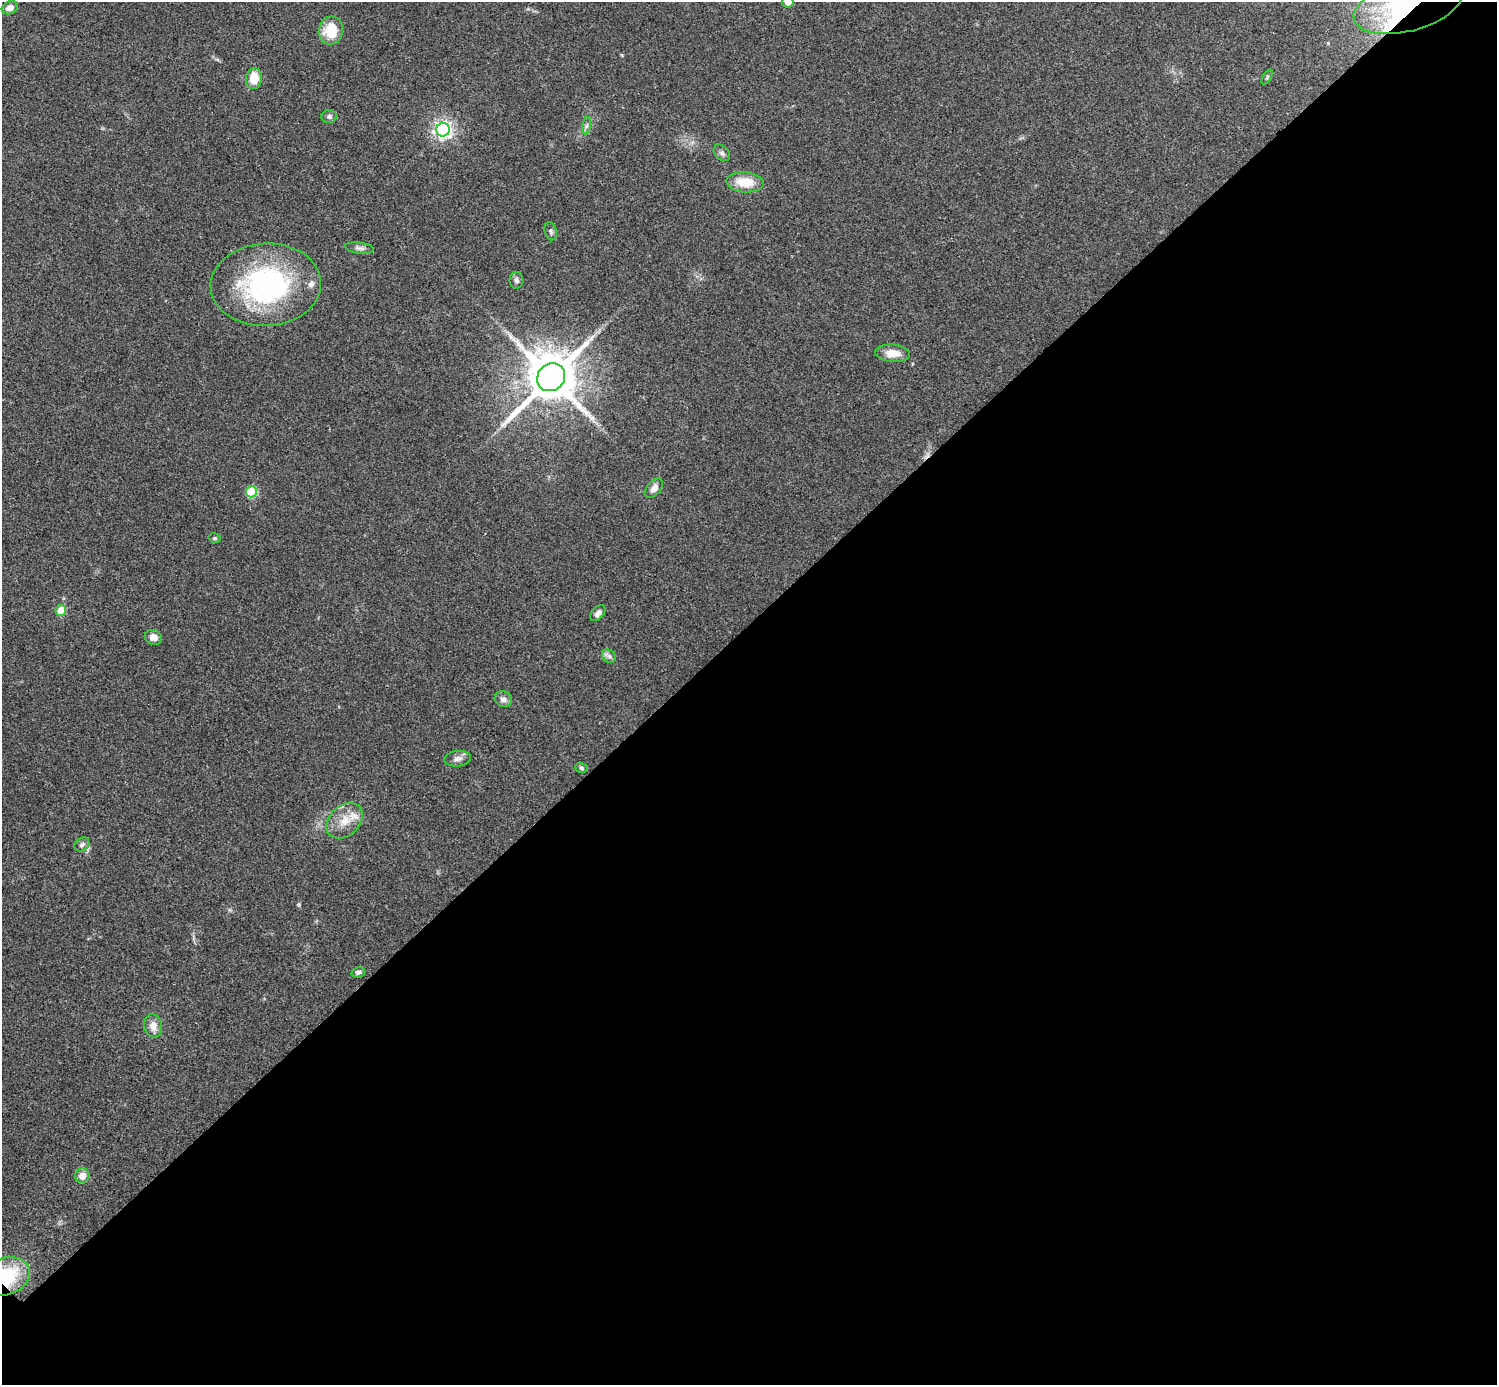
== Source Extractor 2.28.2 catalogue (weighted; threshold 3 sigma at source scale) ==
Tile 12 of 4 x 4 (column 4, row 3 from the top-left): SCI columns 4489-5983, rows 1539-2921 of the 5985 x 5985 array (HDU 1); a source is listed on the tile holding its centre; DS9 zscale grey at full resolution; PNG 1499 x 1387 px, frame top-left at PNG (2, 2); each listed source drawn as its Kron ellipse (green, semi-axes under 4 px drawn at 4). Shown black and unused: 55% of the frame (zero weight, under 3 of 4 exposures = <1% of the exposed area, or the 3 px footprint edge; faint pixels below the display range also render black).
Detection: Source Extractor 2.28.2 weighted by HDU 2 'WHT'; one run over the whole footprint, this tile lists its part. Background 0.0709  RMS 0.0053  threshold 0.0239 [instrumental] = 3 sigma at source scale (4.5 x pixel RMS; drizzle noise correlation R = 1.50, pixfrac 1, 0.05/0.05 arcsec/px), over >= 5 px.
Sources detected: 34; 1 inside a brighter listed object's ellipse — not listed separately; the other 33 listed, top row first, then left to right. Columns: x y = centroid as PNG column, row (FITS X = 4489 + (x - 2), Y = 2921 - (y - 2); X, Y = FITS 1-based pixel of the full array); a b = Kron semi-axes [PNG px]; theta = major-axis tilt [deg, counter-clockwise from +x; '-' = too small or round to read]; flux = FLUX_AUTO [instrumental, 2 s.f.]
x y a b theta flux
788 2 6 5 - 3.9
1408 6 55 25 14 67
10 8 8 6 23 3.3
331 30 14 12 85 14
1267 77 8 3 59 0.68
254 79 10 8 84 11
329 116 7 6 - 1.5
587 126 8 4 81 1.4
443 130 7 6 - 240
722 153 9 6 -44 1.6
745 182 19 10 -4 12
551 231 9 6 -76 1.3
359 248 15 5 -7 2
516 280 8 7 - 1.7
266 285 55 41 3 100
892 353 17 8 -5 6.6
551 377 15 13 46 3100
654 488 11 7 51 3.8
251 492 5 5 - 36
214 538 6 4 -13 0.89
61 610 5 5 - 10
598 613 9 6 49 2.4
153 637 9 7 -15 3.1
609 656 7 6 - 1.7
503 699 9 7 -32 2.4
458 759 13 7 6 2.7
581 768 6 5 - 0.94
345 821 20 15 43 10
82 844 8 6 39 1.6
358 972 7 5 13 1.5
153 1026 11 9 -81 4.8
82 1176 7 7 - 4.7
5 1277 26 18 18 39
Overlapping masked pixels (flux is a lower limit): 2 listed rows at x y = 1408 6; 5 1277
Isophote crosses this tile's border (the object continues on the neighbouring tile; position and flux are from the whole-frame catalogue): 3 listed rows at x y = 788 2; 1408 6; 5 1277